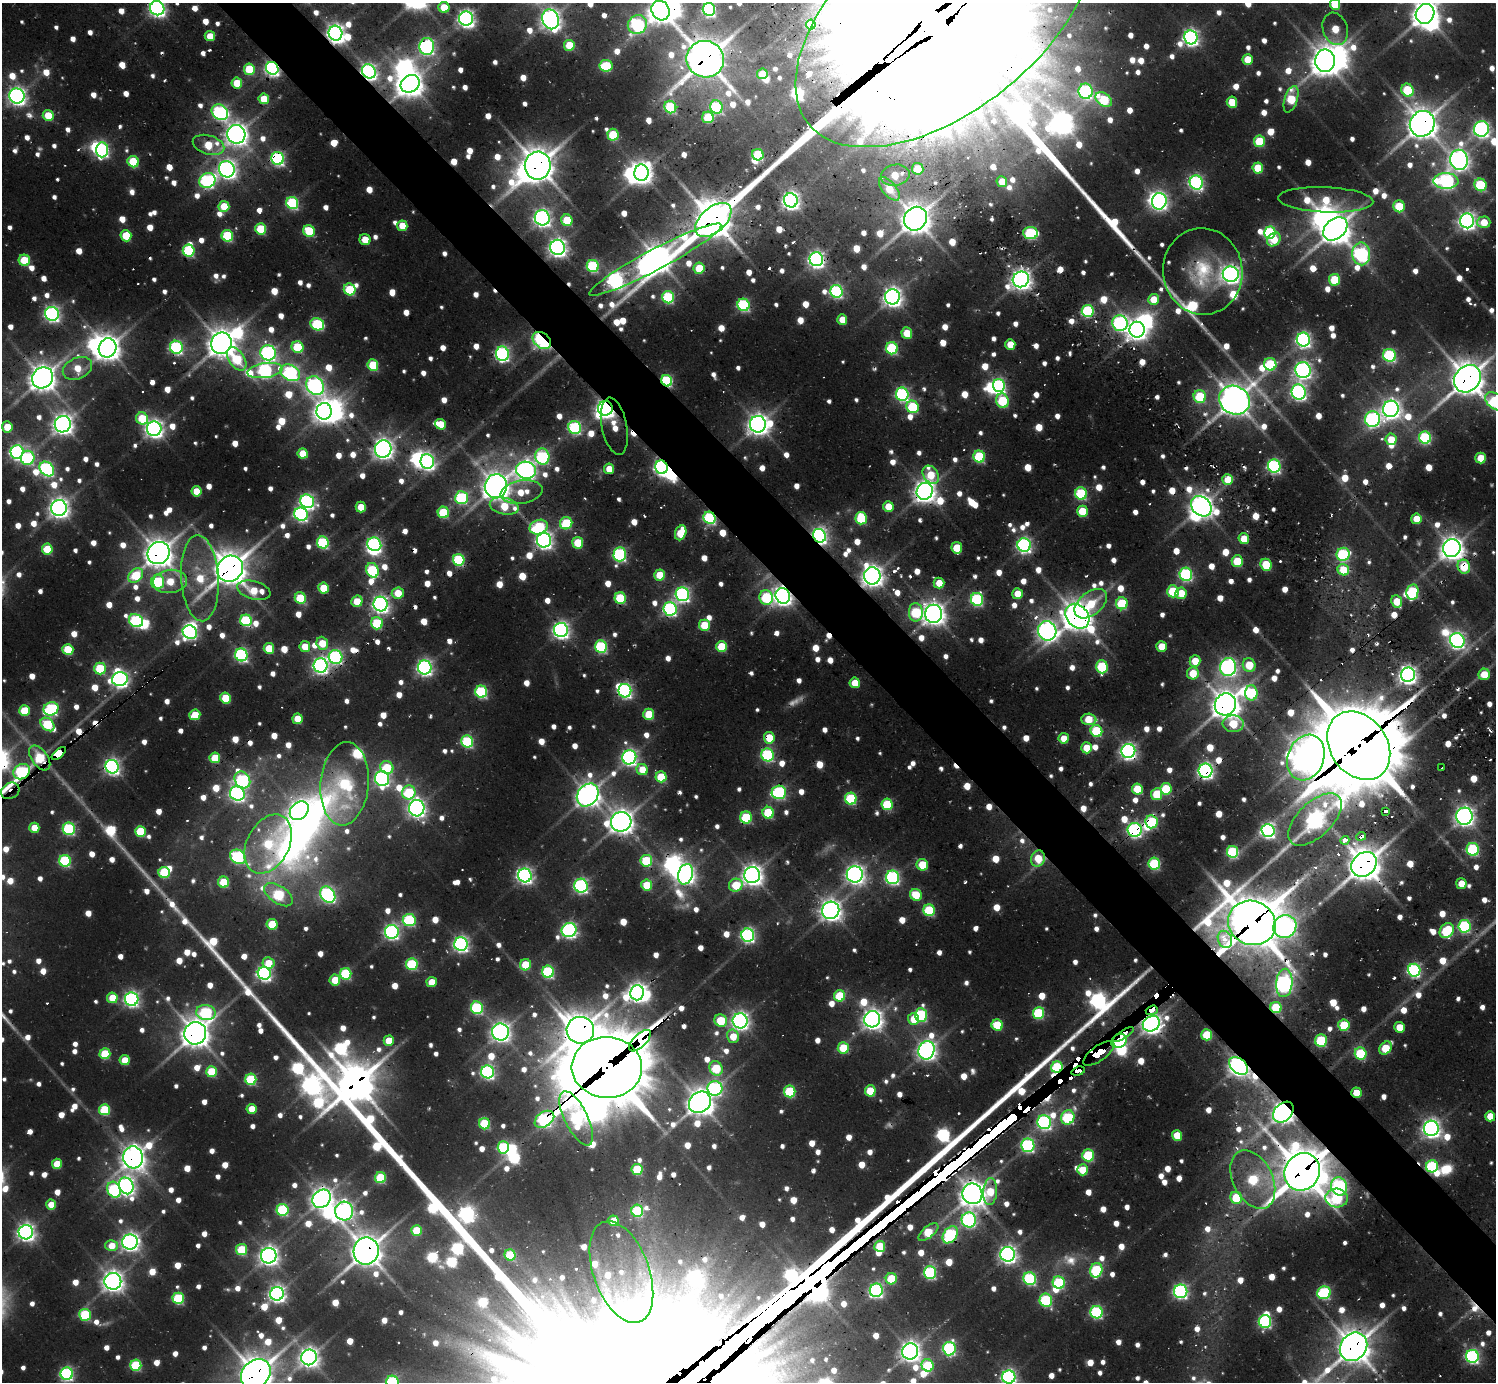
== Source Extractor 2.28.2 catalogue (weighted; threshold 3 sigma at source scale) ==
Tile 6 of 4 x 4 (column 2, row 2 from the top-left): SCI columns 1560-3053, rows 2912-4291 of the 6309 x 6286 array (HDU 1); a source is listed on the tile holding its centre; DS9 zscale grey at full resolution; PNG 1498 x 1384 px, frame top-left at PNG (2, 3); each listed source drawn as its Kron ellipse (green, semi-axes under 4 px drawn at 4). Shown black and unused: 5% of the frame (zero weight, under 2 of 3 exposures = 12% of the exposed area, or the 3 px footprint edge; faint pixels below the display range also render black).
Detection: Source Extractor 2.28.2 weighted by HDU 2 'WHT'; one run over the whole footprint, this tile lists its part. Background 0.0933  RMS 0.01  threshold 0.0457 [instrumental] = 3 sigma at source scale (4.5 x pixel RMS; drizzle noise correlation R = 1.50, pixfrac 1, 0.05/0.05 arcsec/px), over >= 5 px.
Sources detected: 1562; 52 too faint to see at this stretch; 37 inside a brighter object's white glare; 38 cosmic-ray / hot-pixel residue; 2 long thin detections or spike segments (spike, bleed or trail) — neither listed nor drawn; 18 inside a brighter listed object's ellipse — not listed separately; of the other 1415, all 500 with FLUX_AUTO >= 35.3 (the completeness limit of this list) listed and drawn (915 fainter detections not listed), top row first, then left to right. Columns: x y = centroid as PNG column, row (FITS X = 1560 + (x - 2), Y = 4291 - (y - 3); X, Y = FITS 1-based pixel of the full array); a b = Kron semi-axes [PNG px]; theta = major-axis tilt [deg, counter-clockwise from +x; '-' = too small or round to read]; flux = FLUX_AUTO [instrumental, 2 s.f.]
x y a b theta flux
1335 4 5 5 - 65
444 7 5 5 - 59
157 8 7 7 - 630
709 9 7 6 - 340
660 10 10 8 -63 1600
946 13 177 97 39 240000
1425 14 10 9 - 1800
466 19 7 7 - 720
550 19 10 8 -70 1000
637 24 10 9 - 280
811 25 5 4 - 51
1335 29 16 12 -71 50
335 33 7 7 - 930
210 36 5 5 - 39
1191 37 7 6 - 600
569 45 5 5 - 63
427 47 8 7 - 470
705 59 19 18 - 3200
1248 59 5 5 - 44
1325 61 11 10 - 2100
606 66 6 6 - 110
272 68 7 6 - 480
249 69 5 5 - 93
369 71 7 6 - 590
762 74 5 5 - 51
237 83 5 5 - 58
410 84 10 8 34 1600
1407 90 7 6 - 110
1086 91 7 7 - 300
17 96 7 7 - 770
264 99 5 5 - 50
1291 99 14 6 71 79
1104 100 9 6 -33 110
1232 102 5 5 - 57
670 107 6 6 - 150
716 107 7 6 - 180
220 112 9 7 -36 340
48 115 5 5 - 60
708 117 6 5 - 84
1422 124 13 12 - 2500
1481 129 8 7 - 580
236 134 9 9 - 1300
613 135 6 5 - 98
1259 141 6 5 - 90
209 145 16 9 -16 61
102 150 7 6 - 340
758 155 6 5 - 130
278 158 6 6 - 320
1459 160 10 9 - 980
133 162 6 5 - 100
538 166 14 13 - 2700
1258 168 5 5 - 73
227 169 8 8 - 810
918 169 6 5 - 59
642 173 8 7 - 1100
895 175 14 10 11 51
207 181 8 7 - 330
1446 181 12 8 1 470
1002 182 5 5 - 37
1196 182 7 6 - 420
1480 185 6 6 - 140
889 189 14 7 -50 49
791 200 7 7 - 730
1326 200 47 12 -2 78
1159 201 8 7 - 520
292 203 6 6 - 210
224 206 5 5 - 62
1399 206 6 5 - 67
542 218 7 7 - 690
915 219 12 11 - 2400
567 220 6 5 - 89
713 220 21 12 41 3500
1467 221 7 7 - 730
1484 222 6 6 - 41
402 226 5 5 - 44
261 229 6 5 - 97
1335 229 13 10 41 2400
309 231 6 5 - 100
1030 233 7 6 - 190
1270 233 6 6 - 240
126 236 5 5 - 69
227 236 6 5 - 140
1274 239 7 6 - 38
365 240 6 5 - 36
558 247 7 7 - 850
189 251 6 5 - 170
1361 254 11 9 -88 400
816 259 7 6 - 630
24 260 6 5 - 75
655 260 74 10 28 3700
593 266 6 6 - 190
699 268 5 5 - 56
1203 271 43 40 -82 88
1231 274 8 7 - 840
1021 279 8 7 - 1100
1335 280 6 5 - 87
350 289 6 5 - 110
836 291 6 6 - 260
668 297 6 6 - 180
892 297 7 7 - 950
1153 299 5 5 - 40
743 305 6 6 - 240
1088 311 6 6 - 190
52 314 7 6 - 530
842 320 5 5 - 38
1120 323 8 7 - 420
317 324 7 6 - 170
1137 330 8 7 - 1000
907 333 5 5 - 47
1303 339 7 6 - 500
542 340 10 7 -39 400
221 343 11 10 - 2100
1010 344 5 5 - 38
176 347 6 6 - 260
298 347 6 5 - 91
107 348 10 8 70 1600
892 348 6 6 - 180
268 353 8 7 - 450
502 354 7 6 - 400
1389 355 6 6 - 230
237 359 13 7 -56 110
1270 364 6 6 - 120
373 365 6 5 - 92
77 368 15 10 24 40
265 370 17 7 8 430
1303 370 8 7 - 650
290 373 10 7 -32 370
42 378 11 10 - 1800
1467 379 15 12 47 2800
667 381 6 5 - 210
315 386 10 8 -51 570
999 386 6 6 - 300
1299 392 7 7 - 560
902 394 7 6 - 320
1200 397 6 6 - 110
1234 400 16 14 -28 2500
1002 401 7 6 - 110
1495 401 11 7 -41 160
913 407 6 6 - 130
605 408 7 7 - 990
1391 409 8 7 - 920
324 411 8 7 - 1100
142 418 6 6 - 82
1373 419 7 7 - 410
63 424 8 8 - 1100
441 424 5 5 - 44
758 424 8 8 - 1200
614 426 29 12 -79 39
7 427 5 5 - 46
575 427 7 6 - 230
154 429 7 7 - 860
1425 437 6 6 - 200
1391 439 6 5 - 40
383 449 9 8 - 1000
17 452 7 6 - 460
303 453 5 5 - 52
542 457 8 7 - 230
979 457 6 5 - 150
28 458 7 6 - 200
1481 458 5 5 - 49
427 461 7 6 - 470
1274 466 6 6 - 360
661 467 7 6 - 520
47 469 8 6 -47 360
609 469 5 5 - 39
526 470 10 8 -11 840
931 475 10 7 -56 56
1228 479 5 5 - 45
496 486 12 11 - 2100
196 491 5 5 - 49
925 491 8 8 - 1200
522 492 21 11 9 42
1081 494 6 6 - 170
462 498 6 6 - 200
307 501 7 6 - 410
504 506 15 8 -13 62
888 506 5 5 - 38
1201 506 11 9 -44 1600
361 507 5 5 - 41
59 508 8 8 - 1100
1082 511 5 5 - 64
443 512 6 5 - 120
301 514 7 6 - 370
710 518 6 5 - 270
861 518 6 5 - 110
1416 519 5 5 - 39
566 523 6 6 - 120
539 527 9 7 21 150
681 533 8 5 68 71
819 536 7 6 - 560
1244 539 5 5 - 45
544 540 7 7 - 690
323 543 6 5 - 200
578 543 6 5 - 69
374 544 7 6 - 410
1024 545 7 6 - 470
957 548 6 5 - 60
1452 548 9 8 - 1500
47 549 5 5 - 74
159 553 11 10 - 2100
620 554 7 6 - 300
1343 554 6 6 - 190
459 560 6 5 - 170
1237 561 6 5 - 85
1266 565 6 5 - 90
1464 567 7 6 - 74
230 569 13 12 - 2800
372 570 7 6 - 150
1343 570 6 5 - 49
1186 574 6 6 - 270
660 575 5 5 - 55
136 576 8 6 44 87
872 576 8 8 - 1300
200 578 43 19 -87 94
170 581 17 11 5 61
158 582 7 6 - 150
939 583 5 5 - 36
323 588 5 5 - 70
254 590 17 9 -15 52
1173 591 6 5 - 110
1412 592 8 6 79 160
398 593 6 5 - 42
1181 593 6 5 - 42
682 594 7 6 - 440
1018 594 5 5 - 36
783 596 8 7 - 900
300 598 6 5 - 100
620 598 6 5 - 120
766 598 7 6 - 140
977 599 6 6 - 240
357 601 6 5 - 48
1397 601 6 5 - 45
1122 603 6 6 - 120
380 604 7 7 - 710
1091 604 19 11 39 60
670 609 7 6 - 360
916 612 9 7 90 130
934 614 9 8 - 1400
1077 616 13 10 -48 2200
246 620 6 5 - 180
136 621 7 6 - 270
377 623 6 6 - 120
704 625 5 5 - 69
561 630 7 7 - 670
1047 631 10 9 - 890
190 632 7 6 - 330
1457 640 7 7 - 570
322 643 7 5 -68 44
1161 646 5 5 - 38
305 647 5 5 - 40
601 647 6 6 - 210
721 647 5 5 - 77
269 648 5 5 - 59
68 649 5 5 - 89
241 655 6 6 - 320
336 657 7 6 - 330
1195 661 6 5 - 39
321 665 7 7 - 570
1249 665 7 6 - 60
425 667 7 7 - 560
1102 667 6 5 - 140
1228 667 9 8 - 660
100 668 6 5 - 120
1193 673 6 6 - 46
1484 674 6 5 - 39
1408 675 7 7 - 800
120 679 8 7 - 580
855 683 5 5 - 39
625 691 7 6 - 400
481 692 6 6 - 220
1251 693 8 6 -90 140
226 698 5 5 - 73
1225 704 11 10 - 2200
51 709 7 6 - 210
24 711 5 5 - 78
649 714 6 5 - 70
195 715 5 5 - 56
298 719 5 5 - 46
1089 719 7 5 -5 60
48 724 8 5 -41 120
1233 724 10 8 -4 64
1096 731 6 5 - 130
769 738 6 5 - 55
1064 738 5 5 - 35
467 741 6 6 - 190
1359 746 37 28 -54 12000
1087 748 5 5 - 43
1128 751 7 7 - 610
59 754 8 4 39 1400
767 755 6 6 - 250
629 757 7 7 - 550
40 758 14 8 -54 90
215 758 5 5 - 63
1306 758 23 18 70 1900
112 767 7 6 - 570
387 767 7 6 - 78
1442 768 3 3 - 230
642 769 6 5 - 36
1206 771 7 7 - 590
22 772 9 7 30 210
661 777 5 5 - 77
382 779 7 7 - 450
242 780 9 7 -53 230
345 784 41 24 85 160
1137 789 5 5 - 65
1166 789 6 5 - 97
10 791 9 7 31 81
409 792 7 6 - 110
779 792 7 6 - 280
237 794 7 7 - 510
1157 794 6 5 - 73
588 795 12 10 52 1500
851 799 6 6 - 160
887 804 6 5 - 110
417 808 8 7 - 780
299 811 10 8 43 1000
1386 811 4 4 - 330
768 813 6 5 - 110
1464 816 8 8 - 810
746 817 6 6 - 120
1315 819 33 17 44 700
621 822 10 9 - 1600
1152 822 6 6 - 140
34 828 5 5 - 37
69 829 6 6 - 190
1135 830 7 7 - 420
1268 830 6 6 - 440
140 831 5 5 - 96
1361 836 5 3 - 91
1345 840 5 4 - 93
268 844 31 21 63 120
1473 849 6 6 - 210
1232 852 6 5 - 150
238 857 8 6 -32 230
1038 859 8 7 - 49
65 861 6 5 - 190
646 861 6 6 - 120
1154 864 6 5 - 170
1364 864 14 11 45 3000
922 865 6 5 - 67
164 872 5 5 - 120
685 874 10 7 73 900
855 874 8 8 - 910
525 875 7 6 - 590
752 875 8 8 - 1200
893 877 7 6 - 360
224 882 5 5 - 85
1461 884 5 5 - 39
647 885 5 5 - 60
736 885 7 6 - 65
581 886 7 6 - 360
278 895 16 8 -35 130
328 895 9 6 -51 380
916 895 6 5 - 55
831 910 9 8 - 1200
929 910 6 5 - 140
409 920 6 6 - 200
1252 923 24 22 -26 6600
272 924 5 5 - 80
1464 926 6 6 - 260
1285 927 12 11 - 680
569 930 7 7 - 480
1447 931 8 6 52 110
392 932 7 7 - 490
748 935 6 6 - 410
1225 939 9 7 -68 130
461 944 7 6 - 560
268 963 6 5 - 37
412 964 6 6 - 160
525 965 5 5 - 70
1414 970 6 6 - 350
548 972 6 6 - 220
264 973 6 6 - 500
346 974 6 5 - 160
335 980 5 5 - 53
432 982 5 5 - 39
1284 983 14 8 86 600
637 993 7 7 - 840
840 996 5 5 - 98
112 998 5 5 - 56
132 999 7 6 - 520
1276 1007 6 5 - 93
477 1008 6 6 - 200
1152 1010 6 4 18 370
206 1013 10 7 -9 220
1038 1013 6 5 - 140
921 1015 7 6 - 200
872 1019 8 8 - 1100
913 1019 6 5 - 35
721 1021 6 6 - 84
740 1021 7 7 - 770
1151 1024 9 7 31 1000
997 1025 6 5 - 81
1344 1025 6 5 - 86
1399 1027 5 5 - 35
580 1030 14 13 - 2500
500 1032 8 8 - 990
195 1033 11 11 - 2100
1123 1034 12 4 32 350
1207 1035 5 5 - 79
733 1036 7 6 - 38
1321 1040 6 6 - 140
389 1041 5 5 - 45
640 1041 14 6 45 1100
1119 1041 8 6 36 370
843 1048 6 5 - 72
1386 1048 7 5 49 70
926 1050 9 8 - 990
1099 1053 18 7 36 1100
1361 1053 6 5 - 140
105 1054 5 5 - 92
125 1060 5 5 - 45
1239 1066 11 7 -41 1100
607 1067 35 30 -3 12000
1057 1067 6 5 - 160
716 1068 7 6 - 93
1078 1071 7 3 17 280
211 1072 5 5 - 85
488 1072 6 6 - 420
251 1079 5 5 - 140
715 1088 7 7 - 320
790 1091 6 5 - 120
870 1091 5 5 - 72
1356 1093 5 5 - 38
700 1102 12 10 38 1900
252 1109 5 5 - 41
104 1110 5 5 - 120
1283 1112 12 8 47 1400
1490 1116 5 5 - 36
1068 1117 7 6 - 170
576 1118 30 11 -64 250
544 1119 11 7 35 390
1044 1122 7 7 - 410
485 1124 5 5 - 110
1431 1128 8 7 - 880
1177 1135 5 5 - 45
1028 1145 7 6 - 310
503 1147 6 5 - 170
1088 1155 6 6 - 140
133 1157 11 10 - 1400
57 1164 5 5 - 50
1432 1166 6 6 - 180
637 1169 5 5 - 91
1083 1170 5 5 - 55
1302 1172 19 17 60 4500
380 1178 5 5 - 120
1253 1179 31 20 -64 130
126 1186 8 7 - 770
1339 1186 9 8 - 310
114 1190 8 6 -69 210
990 1192 13 7 86 55
972 1194 10 10 - 1800
1236 1198 6 6 - 70
1337 1198 11 9 -5 170
322 1199 10 8 47 1200
51 1205 5 5 - 37
283 1210 6 6 - 170
344 1211 9 9 - 740
637 1211 6 6 - 150
969 1220 7 7 - 410
614 1221 5 5 - 49
416 1230 5 5 - 70
26 1232 7 7 - 810
928 1232 12 5 40 79
950 1235 9 6 55 240
130 1242 8 7 - 810
112 1246 6 5 - 38
880 1246 5 5 - 79
242 1250 5 5 - 97
366 1251 13 12 - 2500
1008 1254 7 7 - 760
510 1255 5 5 - 95
269 1256 8 7 - 910
1096 1270 7 6 - 160
621 1272 53 28 -70 110
930 1273 6 6 - 250
891 1279 6 5 - 86
1030 1279 6 6 - 230
113 1281 8 8 - 1100
1059 1283 6 6 - 180
876 1290 7 6 - 400
1181 1291 7 6 - 410
1324 1293 7 6 - 230
277 1294 7 7 - 690
178 1298 6 5 - 150
1046 1300 7 6 - 200
1096 1312 6 6 - 260
85 1315 6 6 - 150
1265 1321 6 6 - 280
1354 1347 15 13 51 2800
949 1349 7 6 - 290
910 1351 8 7 - 1100
1472 1356 6 6 - 370
309 1357 8 7 - 960
136 1365 5 5 - 140
928 1365 6 6 - 110
67 1374 6 6 - 340
256 1374 16 13 42 2900
1009 1377 6 6 - 530
392 1382 6 6 - 210
Overlapping masked pixels (flux is a lower limit): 97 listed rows (the first 20) at x y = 660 10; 946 13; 637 24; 335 33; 427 47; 705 59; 272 68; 369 71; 410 84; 220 112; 1422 124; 278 158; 538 166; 227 169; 895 175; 713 220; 816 259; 655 260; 1021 279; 1120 323
Isophote crosses this tile's border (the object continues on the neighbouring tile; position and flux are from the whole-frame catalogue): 14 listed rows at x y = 1335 4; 157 8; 709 9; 660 10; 946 13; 1425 14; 550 19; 1467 379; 1495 401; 1484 674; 10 791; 256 1374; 1009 1377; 392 1382
Unlisted compact peaks at least as high as the median listed source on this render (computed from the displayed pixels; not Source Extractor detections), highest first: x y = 184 922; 172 904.